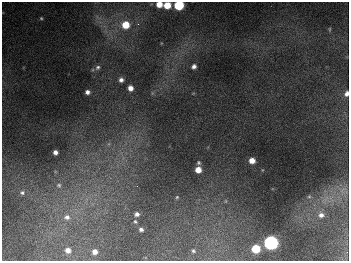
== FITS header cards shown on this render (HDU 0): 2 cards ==
NAXIS1  =                  347
NAXIS2  =                  259

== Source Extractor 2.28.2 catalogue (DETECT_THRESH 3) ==
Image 347 x 259 px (HDU 0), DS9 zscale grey, 1 PNG px = 1 image px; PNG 351 x 263 px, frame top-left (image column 1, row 259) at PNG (2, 2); no overlay
Background 677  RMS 51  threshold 153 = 3 sigma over >= 5 px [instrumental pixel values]
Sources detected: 34; all 34 listed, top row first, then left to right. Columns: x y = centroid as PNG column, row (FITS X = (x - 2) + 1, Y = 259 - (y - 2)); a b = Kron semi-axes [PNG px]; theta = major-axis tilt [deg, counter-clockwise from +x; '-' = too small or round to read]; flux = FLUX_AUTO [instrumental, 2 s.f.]
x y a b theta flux
159 4 5 5 - 4.0e+04
167 5 6 5 - 6.5e+04
179 5 6 5 - 2.6e+05
41 18 5 4 - 4.2e+03
138 24 4 4 - 5.3e+03
126 25 7 7 - 8.1e+04
330 29 6 4 89 3.7e+03
194 66 5 4 - 1.3e+04
98 67 7 6 - 9.2e+03
121 80 5 5 - 1.3e+04
130 88 5 5 - 2.2e+04
87 92 4 4 - 1.3e+04
346 94 6 5 - 1.5e+04
108 144 7 4 70 6.5e+03
55 152 4 4 - 1.6e+04
252 160 5 5 - 3.6e+04
199 163 4 4 - 5.1e+03
198 170 5 5 - 3.9e+04
59 185 8 7 - 1.3e+04
137 186 3 3 - 1.7e+03
343 190 14 6 41 2.3e+04
22 193 7 6 - 9.9e+03
177 197 5 4 - 4.1e+03
309 197 6 4 1 4.3e+03
137 214 6 5 - 1.2e+04
321 215 8 7 - 1.7e+04
67 217 9 8 - 2.0e+04
135 222 6 4 -48 5.1e+03
141 229 5 4 - 9.3e+03
271 243 7 6 - 1.0e+06
256 249 6 5 - 1.2e+05
68 250 5 5 - 1.9e+04
193 251 3 3 - 4.8e+03
95 252 5 4 - 1.9e+04
At the frame edge (FLAGS 8, measured only in part): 4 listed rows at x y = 159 4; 167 5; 179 5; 346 94